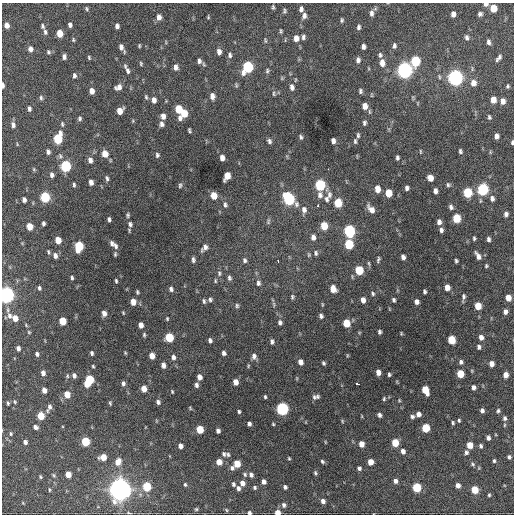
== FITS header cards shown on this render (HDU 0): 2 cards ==
NAXIS1  =                  512 / Axis length
NAXIS2  =                  512 / Axis length

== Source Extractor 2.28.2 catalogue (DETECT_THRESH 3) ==
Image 512 x 512 px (HDU 0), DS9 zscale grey, 1 PNG px = 1 image px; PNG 516 x 516 px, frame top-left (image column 1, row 512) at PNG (2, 3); no overlay
Background 1000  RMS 33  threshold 99.1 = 3 sigma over >= 5 px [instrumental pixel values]
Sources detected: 335; all 335 listed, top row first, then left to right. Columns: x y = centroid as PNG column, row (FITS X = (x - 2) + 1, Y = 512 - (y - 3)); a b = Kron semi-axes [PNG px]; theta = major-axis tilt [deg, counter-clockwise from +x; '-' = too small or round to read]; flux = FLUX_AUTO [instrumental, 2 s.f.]
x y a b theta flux
486 4 5 4 - 8.0e+03
273 7 5 3 - 3.3e+03
493 8 6 5 - 4.5e+04
87 9 6 4 -73 3.2e+03
301 9 6 4 80 6.9e+03
285 10 5 4 - 3.4e+03
371 13 8 5 90 7.9e+03
453 14 5 4 - 1.1e+04
480 14 5 5 - 5.2e+03
304 16 7 5 77 8.1e+03
159 17 7 5 -85 1.1e+04
208 17 5 3 - 2.1e+03
342 20 4 3 - 3.4e+03
7 25 6 4 -73 1.2e+04
70 25 5 4 - 6.2e+03
43 26 6 4 -68 4.4e+03
117 26 5 4 - 7.2e+03
359 27 6 5 - 5.3e+03
281 31 4 3 - 2.9e+03
45 32 7 5 -77 5.3e+03
60 33 6 5 - 3.2e+04
303 37 6 4 81 5.4e+03
296 38 7 5 87 1.5e+04
467 38 7 5 -78 6.0e+03
73 40 5 3 - 2.6e+03
265 40 7 3 -75 2.6e+03
488 42 6 4 -84 6.0e+03
139 46 4 3 - 2.3e+03
394 46 7 5 79 5.9e+03
121 47 8 4 -61 1.0e+04
363 47 5 4 - 7.3e+03
30 49 6 5 - 8.8e+03
48 52 6 5 - 3.7e+03
219 52 6 5 - 9.8e+03
230 55 7 5 -86 5.6e+03
380 55 7 5 -88 4.8e+03
64 57 5 4 - 6.3e+03
89 57 5 3 - 2.7e+03
499 58 8 4 49 6.6e+03
358 60 8 5 83 7.5e+03
199 61 7 5 -82 6.9e+03
415 61 7 6 - 1.2e+05
382 63 8 6 -84 1.7e+04
141 64 6 4 -77 2.7e+03
176 67 6 5 - 9.5e+03
248 67 7 6 - 1.9e+05
404 70 7 6 - 8.3e+05
128 71 9 5 -74 7.3e+03
267 71 6 5 - 4.1e+03
74 75 6 4 -80 4.8e+03
455 78 7 6 - 8.0e+05
473 83 7 6 - 1.6e+04
3 85 6 3 -87 7.2e+03
508 86 4 3 - 3.0e+03
118 87 8 6 25 1.1e+04
292 87 8 6 -79 8.9e+03
92 91 6 4 -83 1.6e+04
360 91 6 4 90 4.7e+03
273 93 7 3 -90 3.2e+03
212 96 7 5 -81 1.2e+04
146 97 7 4 -80 3.4e+03
413 97 8 3 -85 2.5e+03
41 98 7 4 -80 4.0e+03
154 100 6 5 - 9.9e+03
493 100 6 5 - 2.1e+04
503 101 6 4 87 1.2e+04
418 103 5 3 - 1.8e+03
365 106 7 6 - 1.8e+04
29 109 6 4 -84 5.8e+03
179 109 10 5 -84 5.6e+04
120 111 6 5 - 2.2e+04
184 113 7 5 73 3.7e+04
163 116 6 5 - 1.1e+04
489 117 5 4 - 3.8e+03
80 119 5 5 - 4.1e+03
133 121 5 3 - 1.9e+03
364 123 6 5 - 4.8e+03
62 124 6 4 -81 3.4e+03
162 124 7 5 -81 6.8e+03
13 125 7 5 -77 8.0e+03
189 130 5 3 - 3.4e+03
358 135 6 4 -84 4.0e+03
496 136 5 4 - 9.8e+03
301 137 6 4 -73 4.3e+03
58 139 8 5 79 1.1e+05
269 141 6 5 - 5.6e+03
333 141 5 4 - 9.1e+03
355 141 7 4 -89 4.0e+03
512 142 4 3 - 3.6e+03
17 144 5 3 - 1.8e+03
420 151 5 2 - 2.1e+03
460 151 5 3 - 4.1e+03
48 152 6 4 -74 5.8e+03
105 154 7 6 - 1.9e+04
157 155 6 5 - 4.2e+03
222 158 5 4 - 1.1e+04
397 158 5 4 - 4.5e+03
90 160 7 5 -72 8.3e+03
66 166 6 5 - 1.7e+05
34 169 5 4 - 2.6e+03
328 169 3 2 - 2.6e+03
52 175 6 5 - 7.5e+03
227 176 7 5 68 3.0e+04
107 178 7 4 -78 4.5e+03
430 178 6 5 - 1.9e+04
91 182 5 4 - 1.1e+04
74 185 5 3 - 3.5e+03
180 185 6 4 75 3.7e+03
320 185 6 6 - 1.6e+05
448 185 6 5 - 4.2e+03
407 188 5 4 - 6.1e+03
377 189 6 5 - 2.0e+04
483 189 6 6 - 2.4e+05
435 191 5 4 - 7.7e+03
468 192 6 5 - 9.9e+04
389 193 6 5 - 3.8e+04
214 195 6 5 - 3.2e+04
320 195 9 7 89 1.0e+04
329 195 11 7 88 1.1e+04
45 197 6 5 - 1.4e+05
289 199 8 6 -57 2.4e+05
326 199 8 5 -69 6.2e+03
492 199 7 5 -82 7.4e+03
24 200 5 4 - 7.1e+03
338 203 6 5 - 6.4e+04
225 205 7 5 -78 5.2e+03
318 206 3 3 - 1.6e+04
451 207 6 5 - 6.1e+03
371 209 10 6 -52 1.6e+04
304 210 10 6 86 1.1e+04
506 214 5 5 - 6.7e+03
128 215 6 5 - 3.6e+03
457 218 6 5 - 6.8e+04
109 219 5 3 - 4.7e+03
268 222 8 5 83 4.0e+03
439 222 6 5 - 8.4e+03
43 223 4 3 - 4.7e+03
130 224 8 6 -77 7.1e+03
30 226 6 5 - 3.1e+04
324 226 6 5 - 4.3e+04
441 230 5 4 - 5.8e+03
349 231 7 6 - 2.5e+05
313 237 7 5 -88 9.6e+03
474 238 4 3 - 3.2e+03
488 239 5 3 - 5.4e+03
58 240 5 5 - 2.8e+04
112 243 7 5 -72 6.7e+03
349 244 6 5 - 1.0e+05
79 246 7 5 85 1.0e+05
115 246 9 5 -69 7.2e+03
204 248 9 6 52 9.8e+03
48 252 6 3 -84 3.1e+03
316 253 7 5 -88 4.5e+03
115 254 6 4 89 3.4e+03
309 255 6 4 -73 2.9e+03
55 256 7 5 -76 9.0e+03
478 256 9 4 -62 1.2e+04
403 257 5 4 - 7.7e+03
378 259 7 3 73 3.8e+03
193 260 7 4 -84 5.6e+03
245 260 6 5 - 5.0e+03
278 261 3 2 - 3.7e+03
456 261 4 3 - 3.6e+03
369 263 7 4 -81 3.1e+03
486 266 4 3 - 2.8e+03
359 270 6 5 - 7.3e+04
219 273 8 5 -81 5.0e+03
72 278 5 3 - 3.5e+03
229 278 7 5 -77 5.4e+03
116 281 5 3 - 3.1e+03
215 281 7 4 86 3.1e+03
258 283 7 5 -88 5.7e+03
447 287 5 4 - 1.8e+04
39 288 5 3 - 4.6e+03
171 289 5 5 - 5.9e+03
333 289 6 5 - 2.0e+04
424 291 4 3 - 3.8e+03
137 292 4 3 - 3.1e+03
373 293 6 5 - 4.0e+03
6 295 7 6 - 8.9e+05
463 296 8 5 85 5.5e+03
292 297 5 4 - 3.4e+03
508 298 6 5 - 2.1e+04
210 299 6 5 - 4.7e+03
363 300 6 4 -85 1.2e+04
394 300 4 3 - 4.1e+03
204 301 7 4 -76 4.2e+03
133 302 6 5 - 1.8e+04
417 302 5 4 - 8.8e+03
274 304 9 3 -77 3.9e+03
237 306 6 5 - 3.7e+03
478 306 6 5 - 3.6e+04
505 312 5 5 - 8.4e+03
104 313 6 5 - 1.1e+04
123 313 4 3 - 2.1e+03
10 316 10 7 -75 1.0e+04
321 316 5 4 - 5.9e+03
15 318 6 5 - 2.0e+04
167 319 5 4 - 2.6e+03
63 321 6 5 - 4.3e+04
280 322 6 5 - 5.6e+03
346 323 6 5 - 4.8e+04
141 325 5 4 - 1.3e+04
29 332 5 4 - 2.4e+03
379 332 4 3 - 4.5e+03
401 334 4 3 - 2.0e+03
144 335 6 4 -90 3.4e+03
169 337 6 5 - 7.9e+04
481 337 6 5 - 1.0e+04
210 340 5 4 - 6.0e+03
452 340 6 5 - 6.1e+04
272 341 6 4 -89 5.4e+03
479 347 5 4 - 5.1e+03
18 348 5 4 - 6.5e+03
92 353 5 4 - 4.4e+03
125 353 4 4 - 2.4e+03
224 353 4 4 - 6.2e+03
37 354 5 4 - 5.0e+03
347 355 5 3 - 2.1e+03
152 356 5 4 - 1.8e+04
254 356 8 6 -78 8.8e+03
173 357 7 5 -72 7.3e+03
300 362 6 5 - 1.1e+04
461 362 5 5 - 5.7e+03
323 363 4 4 - 3.8e+03
491 364 5 4 - 1.3e+04
163 365 5 4 - 1.1e+04
93 366 4 3 - 2.6e+03
248 366 6 3 72 2.4e+03
472 371 5 3 - 1.9e+03
378 372 5 4 - 1.3e+04
43 373 5 4 - 9.9e+03
389 374 4 3 - 3.5e+03
460 374 6 5 - 5.1e+04
506 375 5 4 - 1.4e+04
67 376 6 4 -83 3.1e+03
74 376 6 4 -77 7.2e+03
199 377 5 4 - 1.2e+04
297 378 6 4 72 2.2e+03
89 379 6 5 - 8.4e+04
235 382 5 4 - 1.5e+04
123 383 6 5 - 5.8e+03
87 384 5 4 - 2.4e+04
357 384 4 3 - 1.0e+04
196 385 5 4 - 6.2e+03
473 387 5 4 - 8.4e+03
144 389 5 4 - 2.4e+04
44 390 5 4 - 1.3e+04
425 390 7 5 -65 4.6e+04
172 392 4 2 - 2.2e+03
67 394 6 5 - 2.8e+04
265 397 4 3 - 2.9e+03
314 397 8 5 -72 5.4e+03
317 397 6 5 - 4.5e+03
384 399 5 4 - 3.0e+03
399 400 5 4 - 2.4e+03
15 402 6 4 -82 2.7e+03
158 402 5 4 - 6.1e+03
8 403 4 3 - 2.9e+03
110 403 5 3 - 2.9e+03
49 407 10 5 66 8.4e+03
190 408 6 3 -48 2.3e+03
282 409 6 6 - 3.4e+05
482 410 5 4 - 7.5e+03
239 411 4 3 - 3.3e+03
498 411 5 5 - 3.9e+03
418 414 5 4 - 1.0e+04
379 415 5 4 - 5.8e+03
41 416 5 5 - 4.6e+04
412 416 6 5 - 5.1e+03
505 418 7 6 - 6.5e+03
459 420 5 4 - 3.0e+03
342 421 6 3 -89 2.2e+03
453 423 5 4 - 3.2e+03
249 424 4 4 - 5.8e+03
273 424 4 4 - 2.4e+03
35 427 5 4 - 6.6e+03
426 428 6 5 - 7.0e+04
200 429 6 5 - 5.0e+04
218 431 5 4 - 7.0e+03
11 434 6 4 90 2.8e+03
488 438 5 4 - 6.8e+03
25 442 5 4 - 7.1e+03
85 442 6 5 - 8.2e+04
325 442 5 3 - 1.6e+03
395 443 5 5 - 4.6e+04
361 444 5 5 - 1.8e+04
470 445 5 5 - 2.8e+04
180 446 5 4 - 1.1e+04
481 446 5 4 - 4.4e+03
403 451 6 5 - 1.0e+04
466 452 6 5 - 6.2e+03
224 454 7 5 -69 5.0e+03
228 454 6 5 - 3.7e+03
103 457 5 5 - 2.8e+04
509 457 5 4 - 4.3e+03
289 458 4 3 - 2.4e+03
322 461 5 4 - 3.7e+03
494 461 5 4 - 3.5e+03
118 462 8 6 67 2.0e+04
219 462 5 5 - 2.1e+04
370 462 5 5 - 2.0e+04
237 464 5 5 - 4.0e+04
472 464 6 5 - 4.2e+03
232 468 6 6 - 6.0e+03
359 468 5 4 - 5.0e+03
479 468 5 3 - 2.0e+03
315 473 5 5 - 3.5e+03
68 474 5 4 - 2.3e+04
245 474 6 5 - 3.6e+03
54 475 6 4 -39 2.9e+03
251 475 6 5 - 6.9e+03
40 477 4 3 - 2.8e+03
395 481 5 5 - 8.3e+03
264 482 5 4 - 9.1e+03
242 483 6 5 - 1.2e+04
185 484 4 3 - 2.9e+03
233 484 4 3 - 4.6e+03
458 485 5 4 - 1.1e+04
147 486 6 5 - 8.6e+04
285 487 4 4 - 5.3e+03
417 487 6 5 - 9.3e+04
238 488 5 4 - 6.4e+03
255 488 5 4 - 3.6e+03
120 489 9 8 - 1.9e+06
49 490 5 2 - 2.2e+03
475 490 5 5 - 4.8e+04
489 495 4 3 - 2.9e+03
323 501 5 4 - 8.5e+03
23 503 5 3 - 1.7e+03
284 505 7 5 -78 6.0e+03
196 509 5 4 - 2.8e+03
226 510 6 4 -61 2.7e+03
249 513 4 4 - 5.4e+03
277 513 5 4 - 2.1e+04
At the frame edge (FLAGS 8, measured only in part): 6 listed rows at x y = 486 4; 3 85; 512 142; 6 295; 249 513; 277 513